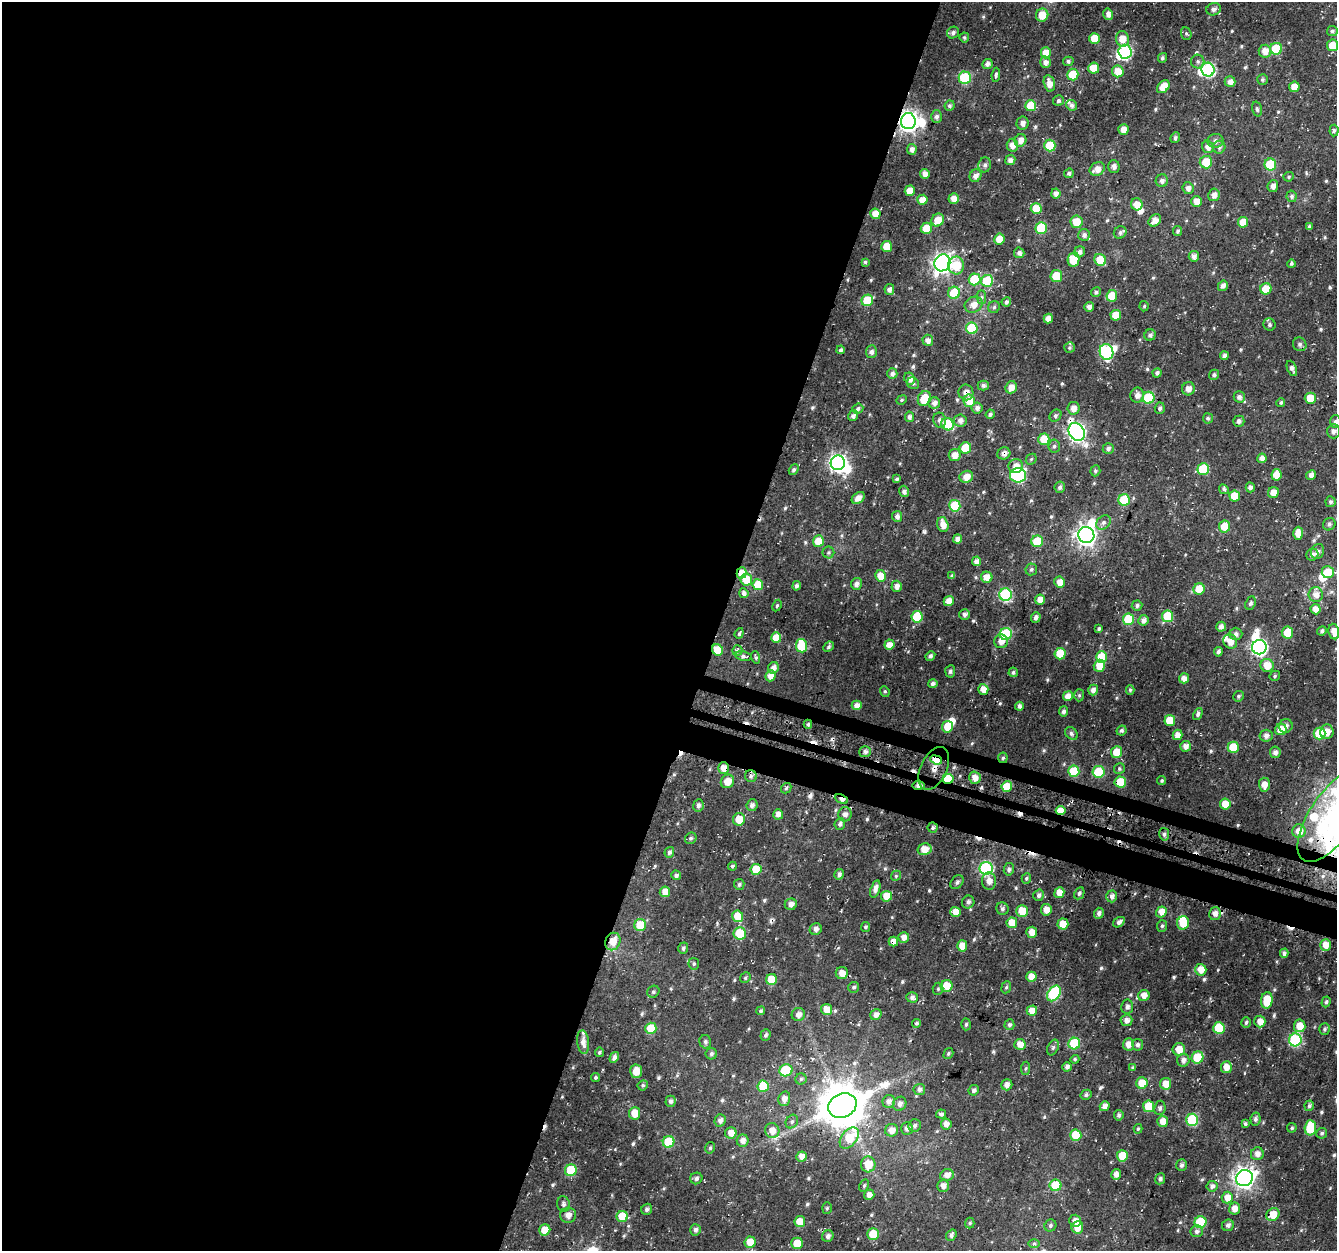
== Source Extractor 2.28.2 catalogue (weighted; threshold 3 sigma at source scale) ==
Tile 5 of 4 x 4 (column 1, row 2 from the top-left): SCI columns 32-1366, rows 2822-4070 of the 5396 x 5595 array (HDU 1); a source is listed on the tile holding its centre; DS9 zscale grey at full resolution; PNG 1339 x 1253 px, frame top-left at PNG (2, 2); each listed source drawn as its Kron ellipse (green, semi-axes under 4 px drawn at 4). Shown black and unused: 56% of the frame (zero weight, under 3 of 4 exposures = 4% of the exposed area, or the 3 px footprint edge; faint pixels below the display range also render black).
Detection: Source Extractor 2.28.2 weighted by HDU 2 'WHT'; one run over the whole footprint, this tile lists its part. Background 0.0213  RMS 0.0041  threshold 0.0185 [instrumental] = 3 sigma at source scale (4.5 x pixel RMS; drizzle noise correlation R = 1.50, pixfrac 1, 0.0396/0.0396 arcsec/px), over >= 5 px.
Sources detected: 609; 11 inside a brighter object's white glare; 15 cosmic-ray / hot-pixel residue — neither listed nor drawn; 5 inside a brighter listed object's ellipse — not listed separately; of the other 578, all 500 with FLUX_AUTO >= 0.676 (the completeness limit of this list) listed and drawn (78 fainter detections not listed), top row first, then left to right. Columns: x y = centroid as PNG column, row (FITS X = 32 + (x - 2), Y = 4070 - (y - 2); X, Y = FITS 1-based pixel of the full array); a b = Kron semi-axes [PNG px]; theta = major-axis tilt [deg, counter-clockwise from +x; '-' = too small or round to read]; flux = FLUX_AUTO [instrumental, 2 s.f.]
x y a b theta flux
1214 9 7 6 - 1.6
1108 14 6 4 -75 2.3
1042 15 6 6 - 7.1
1332 31 5 5 - 0.92
953 33 6 5 - 1.5
1186 34 6 5 - 0.73
964 37 5 5 - 0.69
1094 38 5 5 - 8.5
1122 39 8 6 -80 5.8
1333 45 6 5 - 7.6
1276 49 6 6 - 18
1265 51 6 6 - 4.3
1125 52 7 6 - 55
1046 53 5 5 - 6.5
1162 58 5 4 - 0.89
1068 61 5 4 - 1.1
1198 61 7 6 - 1.2
1045 62 6 5 - 2.3
987 64 5 5 - 1.7
1094 68 5 5 - 8.3
1208 70 7 6 - 63
1118 71 6 5 - 6.1
1073 74 6 5 - 11
996 75 7 3 83 0.86
965 78 6 6 - 29
1262 79 5 5 - 0.8
1230 82 5 5 - 2.7
1049 83 8 5 -77 3.6
1163 87 7 5 48 6.6
1294 87 5 5 - 4.9
1058 101 5 5 - 1.1
1072 105 6 5 - 1.5
950 106 5 5 - 1.1
1031 106 5 5 - 11
1257 109 7 4 -75 0.79
936 117 6 5 - 1.4
908 121 8 7 - 250
1023 123 6 6 - 1.9
1123 130 5 5 - 3.6
1334 130 6 4 85 0.88
1175 138 5 5 - 1.2
1020 140 6 5 - 3.5
1215 141 8 7 - 2.2
1012 145 6 5 - 3.3
1050 146 6 5 - 15
1208 147 6 5 - 2.7
1219 147 6 6 - 1.5
912 149 5 5 - 2.2
1010 160 5 5 - 2.2
1206 162 6 6 - 9.2
985 165 7 6 - 1.4
1270 165 6 6 - 18
1114 166 6 5 - 1.6
1097 169 8 6 32 3.7
1069 173 5 4 - 1.2
925 174 5 4 - 2.7
975 176 6 5 - 2.4
1289 177 5 4 - 0.71
1162 181 6 6 - 1.6
1273 186 6 5 - 2
1188 188 6 5 - 2
910 191 5 5 - 6.1
1056 193 5 4 - 2.4
1214 195 6 5 - 2.9
1292 196 6 5 - 1.2
954 199 5 5 - 3.6
922 200 5 5 - 4.5
1197 201 5 5 - 4
1137 204 6 5 - 4.7
1036 208 5 5 - 7.6
875 214 5 5 - 5.4
938 220 7 6 - 6.3
1155 220 7 5 41 3.8
1076 222 6 6 - 6.8
1243 222 5 5 - 6.7
1309 227 4 4 - 0.76
926 228 6 5 - 7.7
1041 228 6 5 - 19
1178 231 5 4 - 0.93
1120 232 6 6 - 1.2
1084 235 6 6 - 1.6
999 239 5 5 - 5.6
887 246 5 5 - 7.7
1080 252 6 5 - 2
1019 253 5 5 - 1.5
1194 256 5 5 - 1.8
1073 260 7 6 - 9
1100 260 6 5 - 9.4
865 262 4 4 - 0.78
942 263 8 8 - 210
1291 264 4 4 - 0.75
956 265 9 8 - 12
1056 276 6 6 - 11
975 279 6 6 - 16
987 281 6 6 - 16
1223 286 5 5 - 2
889 289 5 5 - 1.9
1266 289 6 5 - 10
1096 292 5 4 - 0.96
954 293 6 6 - 13
1112 296 6 5 - 9.9
982 297 7 4 -90 0.89
867 300 6 5 - 15
1006 302 5 4 - 1.1
974 305 9 7 25 4
1144 306 5 4 - 0.7
994 307 6 6 - 0.82
1089 307 5 4 - 2
1116 315 5 5 - 8.2
1048 319 5 4 - 2.8
1269 325 6 6 - 0.98
972 328 6 5 - 17
1150 335 6 5 - 1.4
928 340 5 5 - 2.3
1300 344 7 6 - 1.1
1069 348 5 5 - 0.72
841 350 4 4 - 1.2
871 352 6 5 - 1.5
1106 352 8 6 -72 50
1224 356 4 4 - 1.9
1292 368 8 4 -67 1.5
1157 373 5 4 - 1.2
892 374 5 5 - 1.7
1214 375 5 5 - 1.2
909 379 6 5 - 2.6
913 383 6 5 - 0.93
983 385 5 5 - 1.4
1011 387 6 5 - 3.4
1188 389 7 6 - 2.7
966 392 8 7 - 2.7
1137 395 7 6 - 2.6
1239 397 5 5 - 1.7
1148 398 6 6 - 25
1310 398 5 5 - 9.2
924 399 8 6 63 9.7
902 400 5 4 - 0.68
969 401 6 5 - 7.9
1281 402 4 4 - 0.8
934 403 6 5 - 2.3
977 408 5 5 - 1.7
1073 408 6 6 - 3
1160 408 5 5 - 1.1
858 409 5 5 - 1.2
990 414 5 4 - 1.1
853 416 5 4 - 1.9
1055 416 6 5 - 1
909 417 5 4 - 1.5
1208 418 5 5 - 0.9
940 420 7 6 - 1.8
960 420 6 6 - 2.1
1239 421 5 5 - 1.3
1335 422 6 5 - 1.2
947 424 6 6 - 18
1334 431 7 6 - 1.6
1077 432 9 7 -58 150
1044 439 6 5 - 9.7
1054 446 6 6 - 1.1
965 448 6 5 - 12
1108 449 5 5 - 1.4
1004 453 6 6 - 1.9
955 455 6 6 - 3.7
1262 458 5 4 - 2.8
1031 459 6 5 - 0.68
838 463 7 7 - 150
1016 466 7 7 - 3.6
1203 469 6 6 - 19
794 470 6 4 57 0.89
1095 471 6 5 - 0.82
1018 475 8 7 - 55
1276 475 6 5 - 5.9
1311 475 5 4 - 2.1
966 477 7 6 - 4.5
897 479 4 3 - 0.92
1060 487 6 5 - 1.4
1250 487 5 4 - 1.6
1224 489 5 4 - 1.1
904 491 5 5 - 1.5
1273 493 5 5 - 3.8
1235 496 5 5 - 9.6
858 498 7 5 39 3.3
1124 500 6 6 - 20
1330 502 5 5 - 1.1
955 506 6 5 - 19
897 516 5 5 - 1.9
1103 522 8 6 44 1.6
1329 524 6 6 - 1.1
943 525 8 5 -75 3.8
1224 526 6 5 - 7
1298 533 6 5 - 4.8
1086 535 8 8 - 230
957 539 4 4 - 2.2
818 541 5 5 - 7.1
1037 541 6 5 - 12
1318 551 8 6 60 1.7
828 552 6 6 - 0.85
1312 555 6 6 - 1.9
977 561 4 4 - 2.5
1031 569 6 5 - 0.89
1328 572 6 6 - 8.9
742 573 5 5 - 5.7
881 576 6 5 - 6.4
952 576 4 4 - 0.84
987 577 5 5 - 4.1
746 580 6 6 - 9.5
1060 582 5 5 - 4
856 584 6 5 - 2.1
758 585 5 5 - 11
796 586 5 4 - 1.3
897 586 5 5 - 2.2
1199 589 5 5 - 7.8
744 593 5 4 - 1.8
1005 595 6 6 - 50
1316 595 7 7 - 3.2
1040 600 5 5 - 3.6
949 601 5 5 - 3.9
1250 603 7 5 66 1.1
1137 605 5 5 - 1.2
777 606 6 4 63 0.69
1316 609 5 5 - 3.2
965 614 5 5 - 1.6
1168 616 6 5 - 16
917 617 6 5 - 20
1036 617 5 4 - 1.5
1128 619 6 5 - 17
1143 620 5 5 - 2.2
1221 627 5 5 - 2.3
1099 629 4 3 - 0.96
1322 631 5 4 - 1
1334 632 8 5 -81 4.4
739 633 5 4 - 0.9
1287 633 6 5 - 8.7
1006 634 6 6 - 32
1236 634 6 6 - 1.8
776 638 5 5 - 6.8
1001 641 7 7 - 3
1230 641 7 6 - 4.4
889 645 5 5 - 4
801 646 7 5 -82 16
829 647 6 4 42 0.82
1259 647 7 7 - 120
717 650 6 5 - 8.4
737 650 5 5 - 0.8
1218 652 5 4 - 1.4
1060 654 5 5 - 8.9
743 656 8 5 -11 1.1
930 656 5 4 - 1.3
756 657 6 4 -72 0.91
1101 657 6 5 - 12
1267 665 7 6 - 6.4
1099 666 6 5 - 5.8
773 668 6 5 - 2.4
950 671 6 5 - 0.99
1013 672 5 4 - 0.93
770 676 5 5 - 3.4
1275 676 5 5 - 0.69
1184 678 5 5 - 3
933 683 5 4 - 1.3
983 689 5 5 - 4.1
1093 690 5 5 - 2.1
1130 690 5 4 - 0.73
885 691 5 4 - 0.7
1079 695 6 5 - 0.71
1068 696 5 5 - 3.8
1238 696 5 5 - 0.79
857 705 5 5 - 2.9
1019 706 4 4 - 1.7
1064 711 5 4 - 1.4
1198 714 6 4 64 0.85
1170 721 5 5 - 9.2
808 724 4 4 - 1
1286 726 7 6 - 1.7
947 727 6 5 - 7.3
1122 730 5 5 - 0.94
1281 730 6 5 - 6.1
1327 732 7 6 - 4.4
1071 733 7 5 -48 1
1319 734 6 6 - 16
1178 735 5 5 - 2.9
1266 736 6 6 - 1.7
1186 746 5 5 - 2.5
1233 747 5 5 - 12
865 752 6 5 - 1.7
1117 752 6 5 - 7.2
1275 752 5 5 - 2.1
1003 758 5 4 - 0.72
936 760 6 4 -21 17
724 768 6 5 - 4.2
934 768 23 13 64 16
1119 769 6 5 - 0.79
1074 771 5 5 - 16
1099 772 6 6 - 19
751 776 6 6 - 1.3
975 778 6 5 - 3.7
948 779 5 5 - 15
727 781 7 6 - 4.9
1162 781 4 4 - 0.7
1120 782 6 5 - 14
919 785 6 4 -5 2.4
1264 785 7 5 -87 3.6
1007 786 5 5 - 8.5
786 788 6 4 48 0.74
841 799 7 4 -24 3.2
1225 804 5 5 - 5.9
698 805 6 5 - 1.5
752 805 6 5 - 1.9
1061 811 5 4 - 5.4
778 814 5 5 - 2.4
845 814 7 6 - 2.1
1334 815 54 23 56 41
739 819 6 6 - 6.4
840 824 6 5 - 1.3
933 828 5 5 - 1.1
1299 831 7 6 - 5.7
1164 834 6 5 - 1.1
691 838 6 5 - 0.85
924 849 7 6 - 5.6
669 852 5 4 - 1.2
732 866 4 4 - 0.82
986 868 6 6 - 55
756 869 5 5 - 9.8
1009 869 6 5 - 1.1
839 874 5 4 - 1.4
676 875 5 4 - 1.4
896 876 5 4 - 0.68
1026 878 5 4 - 0.76
989 881 8 7 - 2.9
957 882 8 5 46 1.1
739 884 5 5 - 0.91
875 889 9 4 72 2.4
665 892 5 5 - 4.3
1059 893 5 5 - 4.8
1079 893 6 4 62 0.95
1039 895 6 5 - 1.5
886 896 5 5 - 6.5
1112 896 6 5 - 1.9
968 902 6 6 - 1.3
791 904 6 5 - 2.4
1002 909 6 6 - 1.1
1046 910 6 5 - 3.5
1022 911 6 5 - 7.8
955 912 5 5 - 4.9
1161 912 6 5 - 3.5
1099 913 5 5 - 1.5
1215 914 6 6 - 2.7
738 916 6 5 - 9.3
1119 922 6 4 35 1.6
1012 923 5 5 - 6.5
1183 923 7 6 - 8.2
1063 924 5 5 - 8.7
640 925 6 6 - 10
1162 926 6 5 - 0.79
865 927 5 4 - 0.95
816 929 6 5 - 2.1
1032 932 5 5 - 3.9
740 933 6 6 - 13
904 937 5 5 - 3
613 941 9 7 68 6.1
893 941 5 4 - 3
1326 945 6 5 - 4.5
962 946 5 5 - 4.7
683 948 6 5 - 1.1
1284 953 4 4 - 1.2
694 964 6 5 - 0.77
1201 970 6 5 - 5
842 973 6 6 - 3.2
1031 977 5 5 - 5.2
745 978 6 4 48 0.74
772 979 5 5 - 8.1
947 986 6 5 - 9.5
854 987 5 5 - 0.92
1006 987 6 5 - 0.73
938 989 6 5 - 0.79
653 992 6 5 - 0.91
1054 993 8 6 54 38
1144 995 6 5 - 3.3
912 997 6 5 - 1.7
1267 1000 8 5 84 9.5
1326 1002 5 4 - 0.74
1127 1007 7 6 - 1.5
827 1009 5 5 - 4.8
761 1011 4 4 - 0.79
1032 1011 5 5 - 5.1
798 1015 6 6 - 2.2
876 1015 6 5 - 1.9
1126 1020 6 6 - 2
1260 1021 6 5 - 3.3
1246 1022 5 4 - 0.91
916 1023 4 4 - 0.75
966 1024 6 4 86 0.81
1009 1025 5 5 - 1.2
1300 1026 6 6 - 5.8
651 1028 6 5 - 11
1219 1028 6 5 - 18
1324 1029 6 5 - 0.79
765 1035 6 5 - 1
1295 1040 6 6 - 49
583 1042 12 6 -85 3
705 1042 7 5 -76 1
1020 1044 5 5 - 4.2
1074 1044 6 6 - 23
1128 1044 6 5 - 3.3
1138 1045 5 5 - 1.3
1053 1047 8 5 63 0.84
1179 1049 6 6 - 5
599 1052 4 4 - 0.76
711 1054 6 5 - 1.2
948 1054 6 4 57 0.72
614 1057 6 4 59 1.6
1197 1057 6 5 - 17
1075 1059 5 4 - 0.7
1183 1060 6 6 - 2.2
1067 1067 4 4 - 1.7
1226 1067 6 5 - 3.9
1026 1068 7 4 82 0.74
1133 1068 4 4 - 0.69
786 1070 6 6 - 19
636 1071 7 6 - 5.3
596 1077 4 4 - 0.78
801 1079 5 5 - 0.81
1142 1083 5 5 - 8.3
1166 1084 6 5 - 5.5
643 1085 5 5 - 0.8
1007 1085 5 5 - 2.4
763 1086 6 5 - 15
919 1089 6 5 - 1.6
974 1090 5 5 - 1.4
1086 1095 6 5 - 0.97
784 1099 7 6 - 3
670 1101 5 5 - 1.3
889 1101 6 6 - 2.3
900 1104 7 6 - 1.9
842 1106 14 11 26 1600
1105 1106 5 4 - 2.4
1149 1106 5 5 - 11
1309 1106 5 4 - 1
1160 1108 7 5 82 1
634 1113 6 5 - 5.6
941 1114 5 4 - 1.1
1119 1115 5 4 - 1.2
1256 1119 6 5 - 1.2
720 1120 6 5 - 1.9
1192 1120 6 6 - 30
1163 1121 5 5 - 4.1
792 1122 7 5 60 1
946 1124 5 5 - 2.2
1245 1124 4 3 - 0.79
915 1125 6 6 - 1.2
1292 1128 5 4 - 0.73
1310 1128 7 6 - 21
907 1129 6 6 - 1.8
1138 1129 5 4 - 0.71
892 1130 6 6 - 3.2
772 1131 7 7 - 4.1
731 1133 5 5 - 4.1
1322 1133 5 5 - 0.93
1076 1135 6 5 - 14
849 1138 12 7 51 17
743 1141 6 6 - 2.8
669 1142 6 5 - 19
710 1148 6 4 75 0.78
1257 1154 6 6 - 2.5
801 1156 5 5 - 3.2
1122 1156 5 5 - 11
868 1164 8 7 - 7.6
1182 1165 6 5 - 1.1
571 1170 6 6 - 19
1116 1174 5 5 - 2.6
947 1175 7 6 - 2.7
696 1178 6 5 - 1.3
1244 1178 8 8 - 240
1160 1179 5 4 - 1
1056 1185 6 5 - 15
864 1186 6 4 63 0.73
943 1186 6 5 - 2.3
1212 1186 5 5 - 1.5
869 1195 5 5 - 2.8
1227 1197 6 5 - 4.4
563 1204 8 6 -77 1.2
827 1208 6 5 - 0.68
647 1209 6 5 - 1.2
1235 1209 6 5 - 3.4
568 1215 8 7 - 2.8
1273 1215 7 6 - 7.2
622 1216 5 5 - 9.9
1075 1221 6 6 - 2.4
800 1222 5 5 - 6.7
1201 1222 6 6 - 20
970 1223 5 4 - 0.78
1050 1225 6 5 - 1
1228 1225 6 5 - 1.3
1077 1227 6 5 - 5.3
545 1230 5 5 - 8.1
695 1230 6 5 - 1.5
1197 1231 6 6 - 1.5
873 1234 6 6 - 12
951 1235 6 5 - 1.3
828 1236 6 5 - 1.7
750 1242 5 5 - 8.4
797 1243 6 5 - 7.3
1034 1244 6 4 1 0.74
Overlapping masked pixels (flux is a lower limit): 23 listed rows (the first 20) at x y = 908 121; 966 392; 1077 432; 1004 453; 966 477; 742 573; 717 650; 808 724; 947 727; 1003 758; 936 760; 724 768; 934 768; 948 779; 1120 782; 919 785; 841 799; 1061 811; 845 814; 933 828
Isophote crosses this tile's border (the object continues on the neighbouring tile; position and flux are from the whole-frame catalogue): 3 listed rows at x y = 1335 422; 1334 632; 1334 815